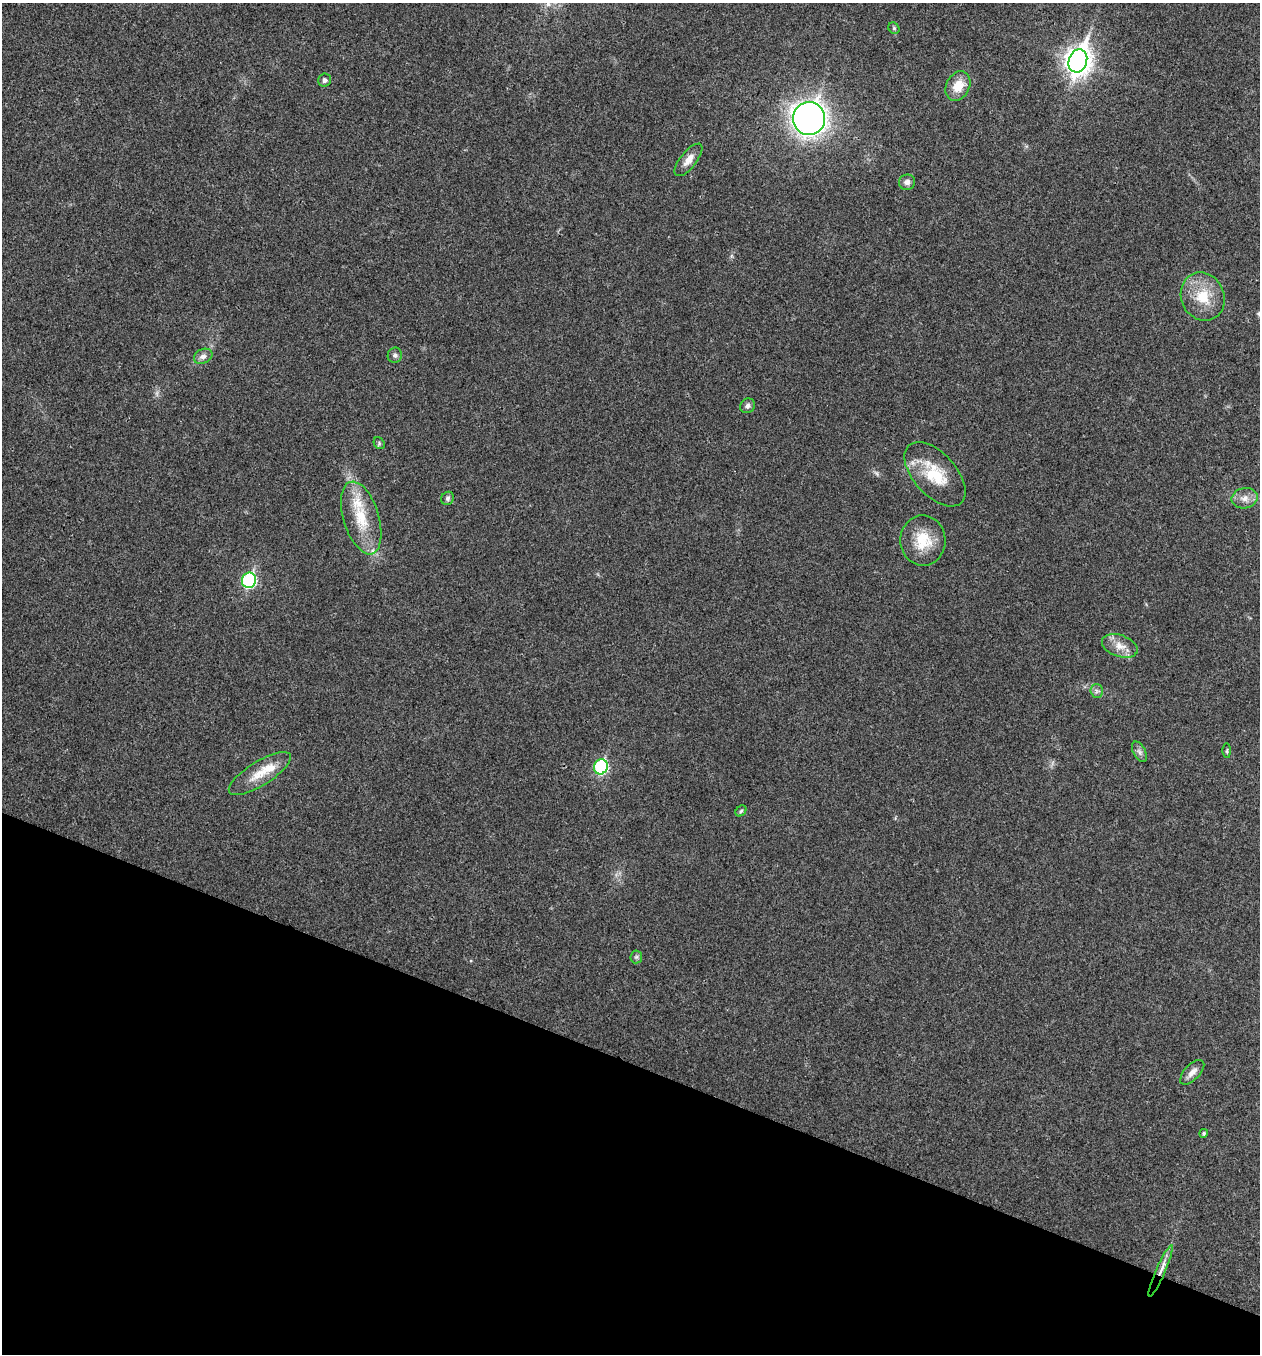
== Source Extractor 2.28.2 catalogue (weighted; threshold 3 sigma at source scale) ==
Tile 15 of 4 x 4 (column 3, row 4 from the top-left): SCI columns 2650-3907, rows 6-1357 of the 5430 x 5416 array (HDU 1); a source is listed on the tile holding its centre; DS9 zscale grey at full resolution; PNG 1262 x 1356 px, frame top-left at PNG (2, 3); each listed source drawn as its Kron ellipse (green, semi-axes under 4 px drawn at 4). Shown black and unused: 22% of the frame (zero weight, under 3 of 4 exposures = <1% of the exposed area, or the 3 px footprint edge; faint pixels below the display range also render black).
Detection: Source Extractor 2.28.2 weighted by HDU 2 'WHT'; one run over the whole footprint, this tile lists its part. Background 0.0236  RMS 0.0054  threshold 0.0242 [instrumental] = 3 sigma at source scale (4.5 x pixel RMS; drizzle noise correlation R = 1.50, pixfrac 1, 0.05/0.05 arcsec/px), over >= 5 px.
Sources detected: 31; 2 inside a brighter listed object's ellipse — not listed separately; the other 29 listed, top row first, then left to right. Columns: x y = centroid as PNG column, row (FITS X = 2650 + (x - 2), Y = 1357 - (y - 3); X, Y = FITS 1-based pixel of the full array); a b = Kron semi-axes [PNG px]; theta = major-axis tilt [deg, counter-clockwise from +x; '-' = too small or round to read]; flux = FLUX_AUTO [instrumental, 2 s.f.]
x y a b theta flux
894 28 6 5 - 0.82
1078 61 12 9 71 510
325 80 6 6 - 1.4
958 86 15 11 63 9.2
809 119 16 16 - 310
688 160 20 8 51 5.1
907 182 8 7 - 2.2
1203 297 25 21 -65 17
395 355 8 7 - 1.6
203 356 9 7 25 2.5
748 406 8 7 - 1.7
379 443 6 5 - 0.84
935 474 39 21 -48 21
448 498 7 6 - 1.2
1245 498 13 10 12 4.4
361 518 38 17 -73 20
923 540 25 22 -86 16
249 580 8 7 - 72
1120 646 18 11 -19 6.3
1097 691 6 6 - 1.4
1227 751 7 4 -89 0.78
1139 752 11 6 -61 1.9
601 767 7 7 - 54
260 774 36 12 32 11
741 811 6 5 - 0.88
636 957 6 6 - 1.1
1192 1072 15 7 46 3.6
1204 1133 4 4 - 0.9
1161 1271 28 5 66 5.1
Overlapping masked pixels (flux is a lower limit): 1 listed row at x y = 1161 1271